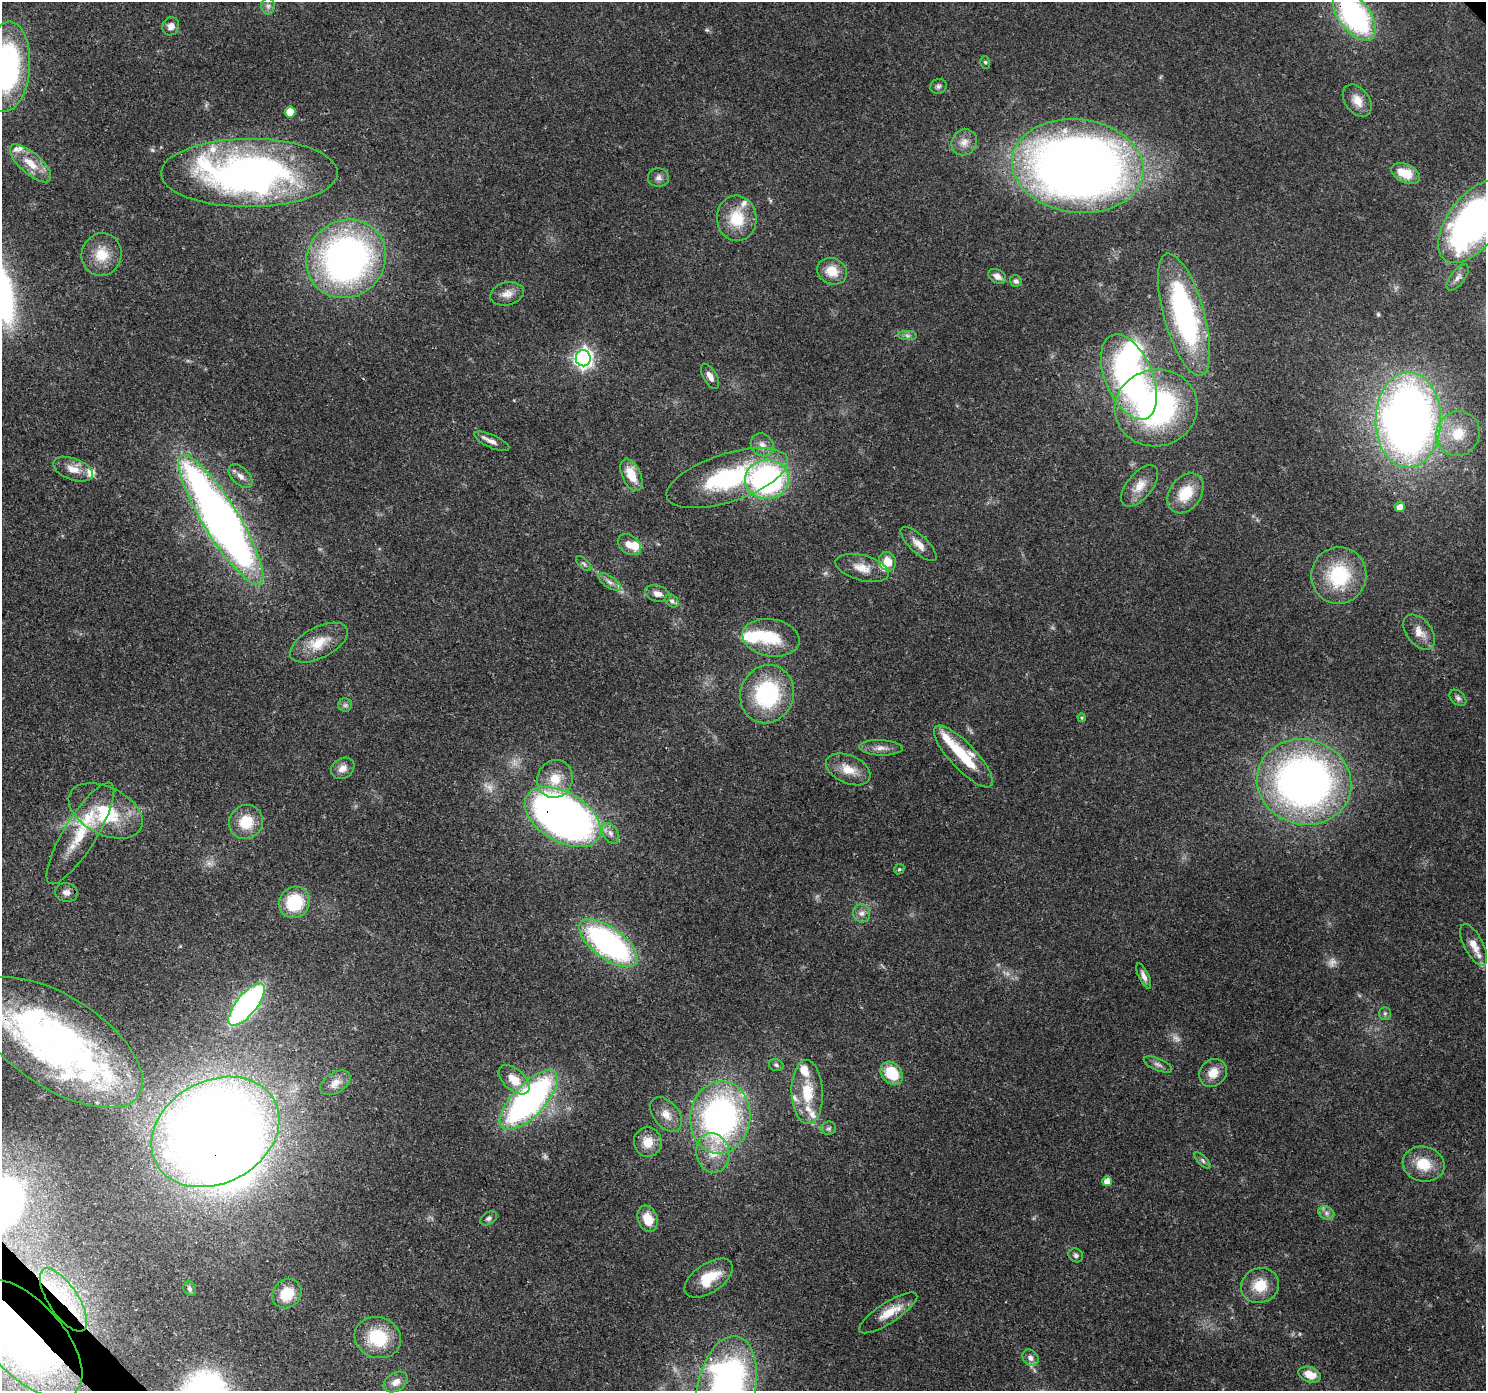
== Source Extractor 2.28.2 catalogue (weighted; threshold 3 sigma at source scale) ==
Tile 7 of 4 x 4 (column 3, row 2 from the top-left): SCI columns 3056-4539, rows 3008-4396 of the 6116 x 6076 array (HDU 1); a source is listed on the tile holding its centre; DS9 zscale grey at full resolution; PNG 1488 x 1393 px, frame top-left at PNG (2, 2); each listed source drawn as its Kron ellipse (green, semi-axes under 4 px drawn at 4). Shown black and unused: <1% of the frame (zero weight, under 3 of 4 exposures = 7% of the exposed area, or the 3 px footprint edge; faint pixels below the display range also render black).
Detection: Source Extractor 2.28.2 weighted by HDU 2 'WHT'; one run over the whole footprint, this tile lists its part. Background 0.124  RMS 0.0044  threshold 0.0196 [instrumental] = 3 sigma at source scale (4.5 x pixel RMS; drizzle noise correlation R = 1.50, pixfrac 1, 0.0396/0.0396 arcsec/px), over >= 5 px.
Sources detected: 138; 3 too faint to see at this stretch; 8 inside a brighter object's white glare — neither listed nor drawn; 15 inside a brighter listed object's ellipse — not listed separately; the other 112 listed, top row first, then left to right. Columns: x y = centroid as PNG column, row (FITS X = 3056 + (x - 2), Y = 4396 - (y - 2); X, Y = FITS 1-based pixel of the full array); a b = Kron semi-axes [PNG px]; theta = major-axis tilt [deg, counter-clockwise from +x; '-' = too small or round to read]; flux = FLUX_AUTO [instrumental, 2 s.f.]
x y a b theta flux
268 6 8 6 89 1.7
1354 16 29 15 -53 91
171 26 9 8 - 2.9
985 62 6 5 - 0.78
7 67 45 23 86 97
938 86 8 7 - 1.4
1357 101 18 12 -54 5.6
290 112 5 5 - 9.4
964 142 13 12 - 4.3
30 163 26 10 -42 8.5
1078 166 66 46 -7 580
249 173 88 34 0 200
1406 174 15 9 -24 10
658 177 10 9 - 2.1
737 218 23 20 -85 15
1474 222 48 25 53 190
102 255 21 20 - 11
346 259 41 38 38 180
832 271 15 13 -26 7.9
997 276 9 6 -31 3
1458 277 15 7 52 2.3
1016 281 6 5 - 1.3
507 294 17 11 14 4.1
1184 315 63 20 -74 97
907 336 9 4 -1 1.2
583 358 8 7 - 190
710 376 14 6 -60 2.8
1129 377 45 24 -68 110
1156 408 41 38 11 110
1408 420 48 32 89 350
1458 434 23 21 58 14
492 441 19 6 -24 2.9
762 445 12 10 -46 3.3
73 469 21 10 -20 5.5
631 475 17 9 -65 9.6
240 476 14 8 -45 2.9
727 478 63 24 18 54
767 479 22 19 2 100
1140 486 25 12 51 7
1185 493 22 15 54 14
1400 507 5 5 - 3.8
221 520 75 17 -58 400
919 544 23 8 -43 4.7
629 545 13 9 -37 4.6
887 561 10 8 -64 6
584 564 9 4 -44 1
862 568 27 12 -15 7.2
1339 576 28 27 - 30
609 582 13 5 -34 2.3
658 594 13 8 -18 2.8
672 601 7 5 -44 1.2
1419 632 20 12 -51 5.2
771 638 29 18 -9 18
319 643 31 15 27 11
767 694 29 26 69 46
1458 698 10 6 -44 1.3
345 705 7 6 - 1.1
1082 718 4 4 - 0.47
881 748 21 7 -2 3.7
963 756 40 13 -47 23
343 768 12 10 31 3.4
848 769 23 14 -24 7.8
555 779 19 17 68 9.9
1304 782 47 42 -16 240
106 811 40 23 -27 25
563 817 42 24 -31 380
246 822 17 16 - 12
80 833 59 16 58 20
610 833 11 7 -58 2.4
899 869 5 4 - 0.65
66 892 11 9 -10 2.6
294 902 16 15 - 21
862 913 9 8 - 2.4
608 943 34 15 -36 110
1474 945 23 9 -63 5.9
1144 976 14 5 -64 2.2
247 1004 26 10 51 120
1385 1013 6 5 - 0.93
58 1043 96 46 -33 230
1158 1064 15 6 -24 2
776 1065 7 5 -18 0.94
892 1073 13 10 -51 16
1213 1073 15 13 44 6.1
514 1080 18 10 -42 7.7
335 1083 17 10 32 3.8
807 1092 32 15 -88 15
529 1100 38 16 46 140
666 1115 20 12 -51 5.3
720 1117 36 30 82 130
829 1128 7 6 - 1.1
215 1132 67 51 28 750
648 1142 14 14 - 6.9
713 1153 20 16 -80 9.8
1203 1161 10 4 -46 1.2
1424 1164 21 17 -14 12
1107 1181 5 5 - 4.8
1326 1213 8 6 -22 1.8
489 1218 9 6 33 1.2
648 1219 13 9 -72 7.8
1076 1255 7 6 - 1.2
709 1278 27 14 34 13
1260 1285 19 17 23 11
190 1289 7 6 - 1
287 1294 16 13 44 12
63 1300 36 15 -56 22
888 1313 34 10 33 8.8
26 1338 73 37 -47 220
378 1338 23 20 -20 21
1030 1358 9 7 -49 2.4
1310 1375 11 7 -20 6.7
396 1382 13 9 32 3.9
726 1388 53 29 78 170
Overlapping masked pixels (flux is a lower limit): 8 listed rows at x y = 1354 16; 737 218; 1408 420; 563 817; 58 1043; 215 1132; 63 1300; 26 1338
Isophote crosses this tile's border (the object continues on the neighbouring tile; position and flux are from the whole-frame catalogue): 6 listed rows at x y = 1354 16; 7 67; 1474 222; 58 1043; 26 1338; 726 1388